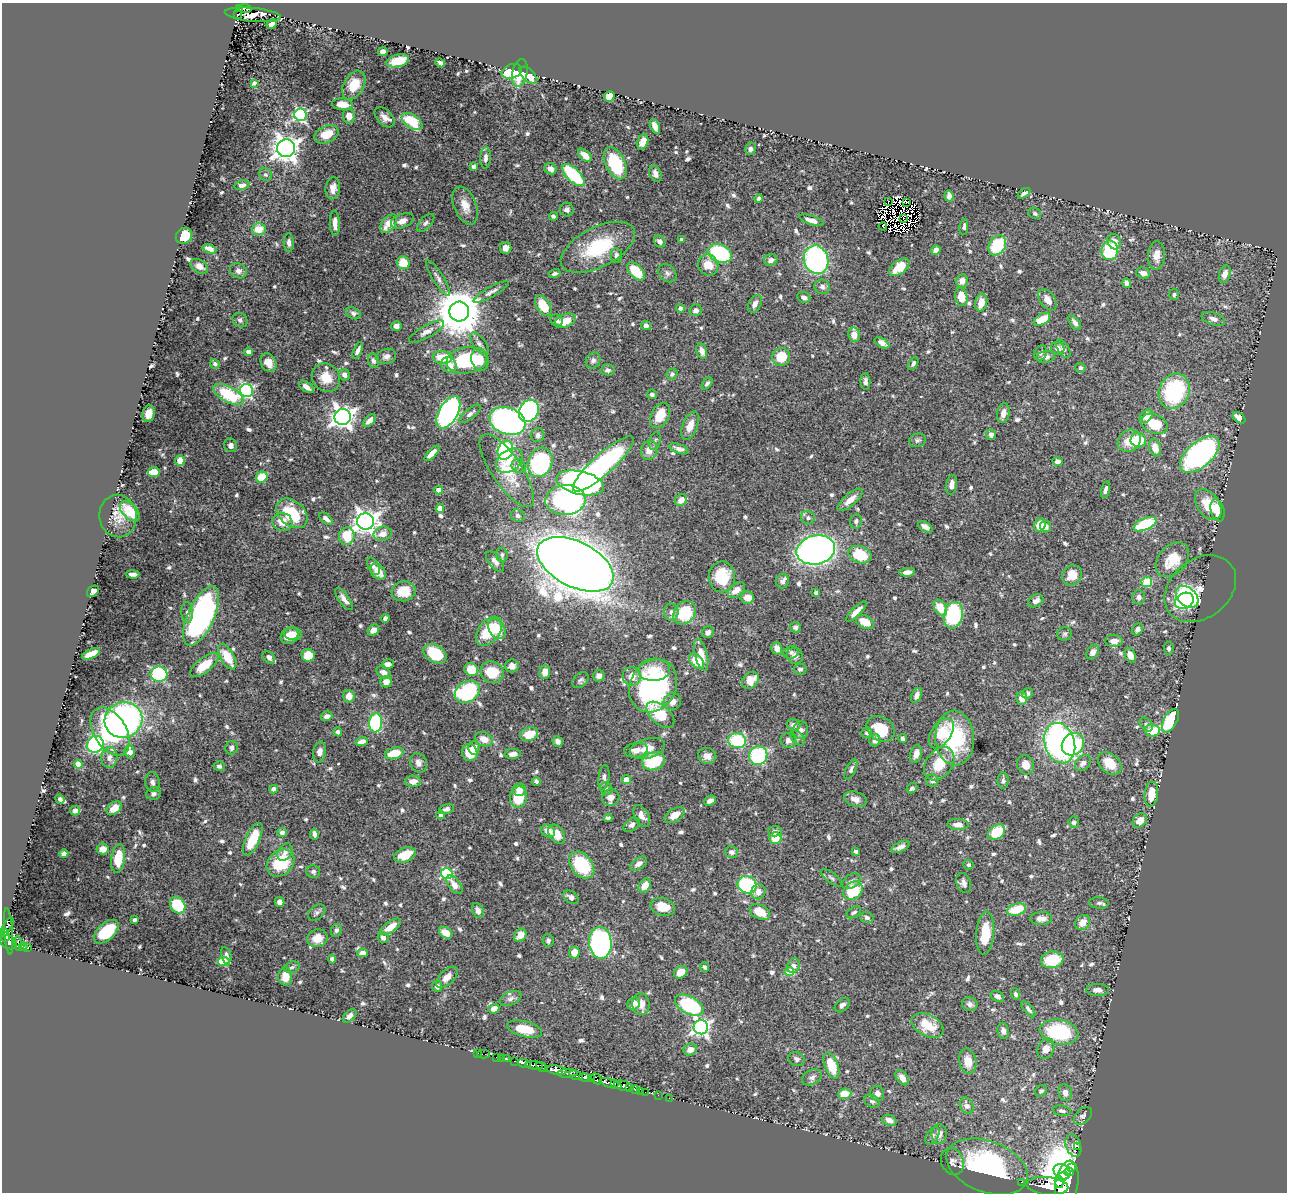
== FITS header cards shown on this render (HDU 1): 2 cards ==
NAXIS1  =                 1285
NAXIS2  =                 1190

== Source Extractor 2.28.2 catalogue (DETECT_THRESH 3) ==
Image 1285 x 1190 px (HDU 1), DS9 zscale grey, 1 PNG px = 1 image px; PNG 1289 x 1194 px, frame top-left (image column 1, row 1190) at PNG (2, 3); each listed source drawn as its Kron ellipse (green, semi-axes under 4 px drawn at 4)
Background 0.397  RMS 0.01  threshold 0.0312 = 3 sigma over >= 5 px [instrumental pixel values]
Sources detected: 776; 14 with non-positive FLUX_AUTO (blend fragments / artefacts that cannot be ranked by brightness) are neither listed nor drawn; of the other 762, the 500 brightest by FLUX_AUTO listed and drawn (262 fainter detections omitted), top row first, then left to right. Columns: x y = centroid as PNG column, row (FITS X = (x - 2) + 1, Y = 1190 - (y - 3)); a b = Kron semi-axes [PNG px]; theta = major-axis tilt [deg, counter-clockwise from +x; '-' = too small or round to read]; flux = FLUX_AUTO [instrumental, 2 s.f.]
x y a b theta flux
239 9 4 3 - 41
245 9 6 3 -6 55
237 14 2 2 - 7.3
253 15 28 7 -5 6.5
272 24 5 4 - 4.4
383 51 5 4 - 3.7
398 61 11 6 14 17
440 63 5 4 - 1.9
512 71 10 7 19 23
520 73 14 7 79 14
528 75 11 6 -42 8.6
254 83 4 3 - 1.9
354 85 15 10 60 17
609 96 5 5 - 19
342 104 10 6 -6 9.9
301 115 6 6 - 120
349 116 7 6 - 5.7
385 117 12 7 -46 4.8
412 121 12 6 -36 26
655 126 8 4 -67 6.7
326 134 13 8 25 14
643 142 8 5 70 6.2
286 148 9 9 - 640
750 149 6 5 - 2.2
585 155 8 5 -42 7.3
485 158 10 5 87 3.1
615 163 17 9 -64 43
474 167 4 4 - 2.6
551 169 6 5 - 3.5
655 174 8 5 -69 4.7
266 175 7 6 - 1.6
573 175 14 6 -44 52
242 185 7 5 13 3.1
333 188 11 7 84 5.4
1024 193 7 3 34 1.9
949 196 6 4 -84 4.2
759 198 4 4 - 1.9
888 201 3 2 - 1.8
907 202 4 2 - 1.8
465 206 20 11 -69 8.6
567 209 7 7 - 2.3
1035 213 6 5 - 1.6
553 216 4 3 - 1.7
903 218 3 2 - 1.9
811 220 12 4 -18 5.6
402 221 12 6 22 5.2
335 223 12 5 -88 5.6
426 223 11 5 47 2.3
389 224 10 6 51 12
883 226 4 2 - 2.6
964 227 8 4 81 2
259 229 7 6 - 13
184 236 9 7 41 13
681 240 3 3 - 2.4
660 241 6 5 - 2.9
1114 242 8 6 -61 6.5
289 243 9 5 -87 2.6
997 245 10 8 57 37
598 247 40 20 27 45
506 248 6 5 - 4.2
210 249 7 4 -20 4.5
936 250 5 4 - 3.3
1110 250 9 8 - 44
720 253 12 9 -23 71
1156 255 14 8 87 7
617 256 7 5 -81 3.3
771 260 6 6 - 2.8
816 260 14 12 -71 140
403 263 6 6 - 14
708 265 11 10 - 11
199 266 9 6 -32 4.7
899 267 11 6 38 18
238 271 9 7 -33 3
636 271 11 6 -46 26
554 273 6 3 17 1.7
667 273 10 8 -46 2.5
1143 273 7 5 -15 3.9
1225 274 9 5 71 5.5
438 278 20 5 -58 3.5
962 281 6 6 - 4.9
1127 283 4 4 - 2.9
822 287 8 7 - 2.6
491 292 20 5 30 3.2
1174 295 5 5 - 1.6
804 297 7 5 -25 3.2
961 297 9 6 -80 11
1047 300 12 7 -55 5.5
981 302 9 6 79 8.5
755 304 9 6 61 3.8
543 306 11 6 -57 15
680 308 4 4 - 1.7
696 310 6 6 - 2.9
459 312 10 10 - 3200
353 313 7 5 -27 2
1042 319 9 5 29 15
1213 319 12 6 -18 3.5
240 320 8 6 -41 2
557 320 6 5 - 1.9
565 321 11 6 22 12
1075 323 8 4 -55 2.7
646 325 5 4 - 2.2
396 326 5 4 - 3.2
427 332 20 6 29 4.3
854 335 7 6 - 7.1
882 343 8 4 -31 4.2
479 344 13 6 -53 3.1
1058 348 7 6 - 4.9
1063 349 10 5 -59 2.2
358 350 9 4 65 2.6
702 351 8 5 -74 3.8
249 352 4 4 - 6.3
1041 353 8 6 61 1.9
386 356 10 7 17 3.1
781 357 9 8 - 20
1046 357 9 6 9 3.4
442 358 10 6 -4 19
467 360 20 13 10 48
480 360 11 8 -76 9.2
373 361 7 5 -72 1.8
593 361 8 7 - 2.4
268 362 9 7 -61 8.2
913 363 7 4 61 2
215 364 5 4 - 1.8
449 365 8 7 - 7.9
1080 368 5 5 - 1.7
608 370 7 5 -2 1.9
672 374 6 5 - 1.8
344 375 6 5 - 3.4
326 378 15 13 -47 12
865 381 8 5 -87 2.1
707 383 7 4 48 2
307 387 8 5 -35 5.1
246 391 7 6 - 120
1174 391 18 15 64 67
228 394 17 7 -29 36
652 394 5 5 - 1.8
529 411 11 9 57 130
448 412 18 9 61 240
1003 413 10 6 77 4
149 414 8 6 77 5.6
470 414 13 5 39 2.7
660 415 13 8 63 15
1146 416 8 5 47 5.4
343 417 8 8 - 550
1239 418 7 4 -37 5.7
369 420 8 4 46 4.6
508 421 18 13 -18 230
1154 424 14 9 -22 20
690 426 15 7 68 7.8
538 435 7 6 - 2.5
991 435 5 4 - 2.8
917 440 8 6 12 2
1138 440 8 7 - 27
655 441 9 5 73 1.9
1129 441 12 10 40 11
231 445 7 6 - 3.1
1155 448 9 5 -72 8.6
679 449 10 4 -20 3.1
505 450 10 7 69 66
649 450 9 8 - 7.2
432 453 10 4 45 5.3
1200 454 24 12 41 210
180 460 5 4 - 6.5
509 461 15 10 37 11
540 462 15 12 70 97
1057 462 5 4 - 3.1
603 464 39 10 42 140
519 466 7 6 - 2.6
507 470 43 15 -56 26
154 472 6 5 - 11
262 477 6 5 - 23
580 483 24 11 -12 240
951 485 10 5 81 4.4
439 490 4 4 - 6.3
1105 490 8 4 75 2.4
565 500 20 15 2 160
681 500 6 5 - 5.9
850 500 15 6 40 7
1208 505 17 11 -56 15
440 508 4 4 - 7.9
1217 510 11 7 -76 14
130 511 12 7 -45 22
292 513 17 12 -41 35
118 516 21 18 -81 12
518 516 7 6 - 1.9
808 518 7 6 - 2
326 519 8 4 -40 3.1
856 521 7 6 - 2
282 522 10 9 - 9.4
366 522 8 8 - 600
1145 524 12 5 24 39
1040 525 7 5 66 11
925 527 8 4 -33 3.7
1046 527 6 5 - 3.7
383 534 9 7 11 6.8
347 536 9 7 75 22
816 550 19 14 13 310
502 555 7 6 - 1.7
860 555 12 8 -19 25
1172 560 20 14 49 17
495 561 12 6 -50 3.3
575 564 41 22 -27 3100
373 566 9 5 -64 2.2
378 572 9 6 -45 9.7
907 572 8 4 9 3.9
133 574 6 3 0 2.9
1072 575 10 9 - 10
722 577 15 13 89 26
782 581 7 6 - 2.3
1147 582 5 5 - 33
1200 589 39 29 38 16
736 590 10 6 38 6
93 591 7 5 41 3.8
404 591 12 10 8 17
816 593 4 3 - 1.8
1139 597 7 6 - 3.1
1187 597 13 9 -42 120
747 598 6 6 - 8.4
344 599 13 5 -54 4.2
1036 601 8 6 32 3.9
1184 601 10 7 28 69
940 608 9 6 -59 14
856 611 13 4 44 5
187 612 10 5 -86 2.3
671 612 8 7 - 3.4
684 613 12 10 50 39
953 615 13 9 77 67
201 616 32 13 66 210
385 618 4 4 - 2.2
865 622 10 6 -29 11
795 627 5 5 - 2
497 629 11 7 -58 14
1137 629 6 5 - 2.6
373 630 6 5 - 5.7
489 631 16 10 50 29
708 632 6 5 - 2.5
293 634 9 6 -6 6.4
1065 634 7 6 - 1.6
289 635 9 7 39 9.4
1114 641 9 6 0 5
777 648 6 5 - 6.2
1169 648 7 5 -84 1.6
791 652 7 6 - 2.1
1093 652 8 5 58 3.3
91 654 9 4 25 9.6
435 654 12 8 -31 29
308 655 6 6 - 16
701 655 16 6 -75 9.6
1130 655 7 5 -67 7.5
795 656 8 7 - 3.6
227 657 14 7 -60 18
269 657 7 5 -45 2.6
696 661 9 6 -47 19
388 664 6 4 11 3.3
204 665 17 7 38 18
512 666 7 6 - 3.8
471 669 7 6 - 16
800 669 6 5 - 1.8
654 670 16 11 3 12
384 672 7 5 -34 4.4
492 672 12 10 -31 20
545 672 7 5 88 5.3
159 674 8 7 - 89
599 676 6 5 - 2.8
632 676 9 9 - 6.9
580 680 9 6 44 1.9
750 680 9 7 47 12
386 682 6 5 - 5
653 686 27 23 61 130
467 692 13 10 32 94
1027 693 6 5 - 2
917 695 8 5 67 3.3
349 696 6 6 - 5.9
1022 698 7 5 85 6.6
672 701 9 8 - 5.6
660 715 16 9 -41 25
327 716 6 4 17 2.8
123 720 19 17 19 200
1170 721 13 6 61 50
376 723 9 6 86 74
1146 724 8 5 -50 1.8
793 725 7 5 -18 3.2
881 729 15 12 -35 24
801 730 9 7 -87 3.1
1153 730 7 6 - 18
110 731 26 16 -58 82
338 732 4 4 - 2.3
867 733 5 5 - 1.7
941 733 17 10 56 21
529 734 9 6 18 12
798 738 9 5 -50 1.7
955 738 27 19 -87 51
484 739 9 6 -23 6.2
903 739 4 4 - 2.2
788 740 8 7 - 2.9
875 740 6 5 - 3.8
558 741 5 5 - 2.5
737 741 9 7 -10 39
362 742 6 4 20 5.1
1060 743 20 15 -73 220
95 744 9 8 - 85
1073 744 12 10 46 49
231 748 7 6 - 2.2
474 748 6 5 - 4.4
647 748 18 9 16 8.8
636 750 12 7 7 4.3
130 752 7 5 -83 6.5
320 752 10 6 82 4.2
394 753 9 5 15 16
470 753 8 7 - 13
513 754 8 5 4 4.2
916 754 9 5 73 5.2
758 755 9 9 - 78
707 756 9 7 -12 4.2
109 758 10 8 87 4.8
653 761 12 9 20 36
418 763 10 8 -66 3.5
1083 763 9 6 46 2.9
1110 763 13 9 -41 12
78 764 4 4 - 12
939 764 18 13 53 18
1026 765 10 8 -71 6.5
219 766 5 5 - 1.8
851 769 11 5 65 2.1
604 778 12 5 83 2.8
626 779 4 4 - 12
932 780 6 6 - 2.3
413 781 8 5 2 4.9
536 781 4 4 - 2
1003 781 8 5 -88 2.1
152 782 10 7 -80 2.7
912 788 6 4 40 1.8
274 789 4 4 - 4.1
606 789 6 6 - 1.7
519 790 6 6 - 6.3
153 794 7 6 - 2.5
1151 794 12 6 83 11
518 797 11 8 80 22
611 797 9 8 - 4.5
60 799 5 4 - 2.1
855 799 12 7 -17 4.7
710 801 6 4 24 3.1
114 808 8 5 38 8.9
446 809 8 4 17 2.6
75 811 5 4 - 3.1
441 815 4 4 - 2.2
675 815 11 6 31 7.7
641 816 12 7 -60 5
608 818 4 3 - 1.7
1140 820 8 6 44 8
1074 822 6 5 - 1.9
632 825 9 5 37 2.5
958 825 10 5 -3 4.3
548 831 7 6 - 5.9
775 831 7 5 1 2.4
282 832 5 4 - 2.2
997 832 9 7 37 21
314 834 5 4 - 2.6
557 834 11 7 -55 9.2
775 838 6 6 - 14
253 839 18 7 65 23
901 847 10 5 26 3.6
103 849 6 5 - 6.4
856 851 4 3 - 2
285 852 9 7 55 3.4
731 852 6 5 - 3
64 854 4 4 - 2.4
405 855 11 7 22 13
118 858 14 7 83 17
281 863 15 12 41 34
638 864 9 5 33 3.2
582 865 15 10 -50 42
968 865 5 5 - 1.7
313 872 7 6 - 1.9
447 874 6 5 - 78
831 878 12 5 -38 2.2
851 881 10 6 36 2.6
964 883 10 7 -69 3.3
454 885 11 6 -53 4.9
747 885 10 8 -30 75
645 886 7 5 53 8.5
853 891 11 8 42 30
758 892 7 7 - 4.9
571 897 8 5 -35 3
280 902 5 4 - 3.5
1099 903 10 5 -4 2.2
178 905 9 7 -55 26
663 907 12 8 -16 13
1017 910 10 6 16 20
478 911 8 5 -65 3.4
317 912 10 6 39 2.2
760 912 11 7 -26 14
854 912 8 5 32 1.7
867 918 6 5 - 2.3
1041 919 11 6 1 4.9
134 920 4 3 - 1.8
1083 922 8 7 - 7.2
8 925 8 3 55 40
390 927 12 5 34 7.8
336 930 7 5 66 2.3
9 931 23 3 -86 78
106 932 15 8 43 31
4 933 4 3 - 110
446 933 7 5 -33 8.4
985 933 21 9 85 18
520 935 7 5 47 6.6
5 937 4 3 - 160
383 937 6 5 - 3.1
317 938 10 8 20 8.7
548 940 6 5 - 1.8
9 942 8 6 -29 180
18 943 7 3 -86 120
600 943 16 11 -85 160
23 947 4 3 - 58
27 947 3 3 - 38
363 953 5 4 - 4.9
574 953 6 5 - 8.3
226 955 8 5 -77 2.3
332 959 4 4 - 2
1052 960 11 8 9 25
224 961 6 4 -8 19
793 966 7 6 - 2.6
292 967 8 5 17 1.7
704 967 5 4 - 1.7
681 972 7 6 - 7.6
789 972 5 4 - 21
285 977 9 7 -89 9.4
447 977 13 7 45 5.9
437 986 5 5 - 3
1097 990 11 6 -3 3.5
1015 994 6 4 -68 1.6
997 996 7 5 -31 2.9
510 999 11 6 24 2.7
634 1004 7 6 - 5.4
641 1004 11 8 -84 5.8
970 1004 8 7 - 2.7
689 1005 15 8 -29 77
842 1005 8 5 43 2.6
494 1009 5 4 - 5.1
1028 1009 10 4 -51 1.9
349 1016 8 5 43 2.7
927 1025 17 10 -27 17
701 1027 7 7 - 230
525 1029 18 8 -14 18
1003 1031 8 5 -77 3.1
1059 1032 19 12 -9 57
690 1049 7 6 - 5
1046 1049 10 8 65 6.6
478 1053 2 2 - 2
483 1054 6 2 0 9.5
496 1057 2 2 - 5.5
502 1058 2 2 - 3.1
506 1059 3 3 - 17
797 1059 8 6 -28 2.4
515 1061 3 2 - 22
968 1061 13 8 -78 8.5
524 1063 6 3 -17 49
534 1065 9 3 -9 270
831 1066 14 6 -69 20
542 1067 6 3 -33 140
556 1070 11 4 -9 720
567 1073 10 3 2 280
576 1075 6 3 -22 110
812 1077 10 7 26 3
585 1078 6 3 -12 200
591 1078 4 3 - 56
902 1078 9 5 -51 5
596 1079 6 4 -49 67
611 1083 11 3 -16 570
615 1083 4 3 - 140
623 1086 9 5 -11 550
630 1087 3 2 - 33
635 1090 5 3 - 27
641 1091 2 2 - 4.6
1041 1091 6 5 - 1.6
645 1092 2 2 - 9.1
877 1093 7 7 - 3.4
1065 1093 8 6 -80 3.7
845 1094 6 5 - 11
658 1095 2 2 - 7.1
669 1098 2 2 - 6.2
872 1101 8 6 -25 2
967 1106 8 6 -64 3.9
1062 1111 9 5 -10 2.2
1083 1116 10 7 44 2.5
889 1120 7 5 -24 5.4
939 1134 10 7 87 4.4
932 1136 9 6 58 2.1
1073 1146 11 7 -71 3.8
1078 1147 2 2 - 3.7
952 1162 14 11 -64 4.5
987 1167 42 25 -21 110
1072 1168 3 2 - 200
1062 1172 9 7 -34 330
1069 1172 5 4 - 340
1063 1176 5 3 - 590
1021 1182 2 2 - 7.4
1059 1182 6 3 -80 170
1067 1183 23 11 81 2800
1047 1186 21 9 -5 1600
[262 fainter detections neither listed nor drawn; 14 non-positive-flux detections neither listed nor drawn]